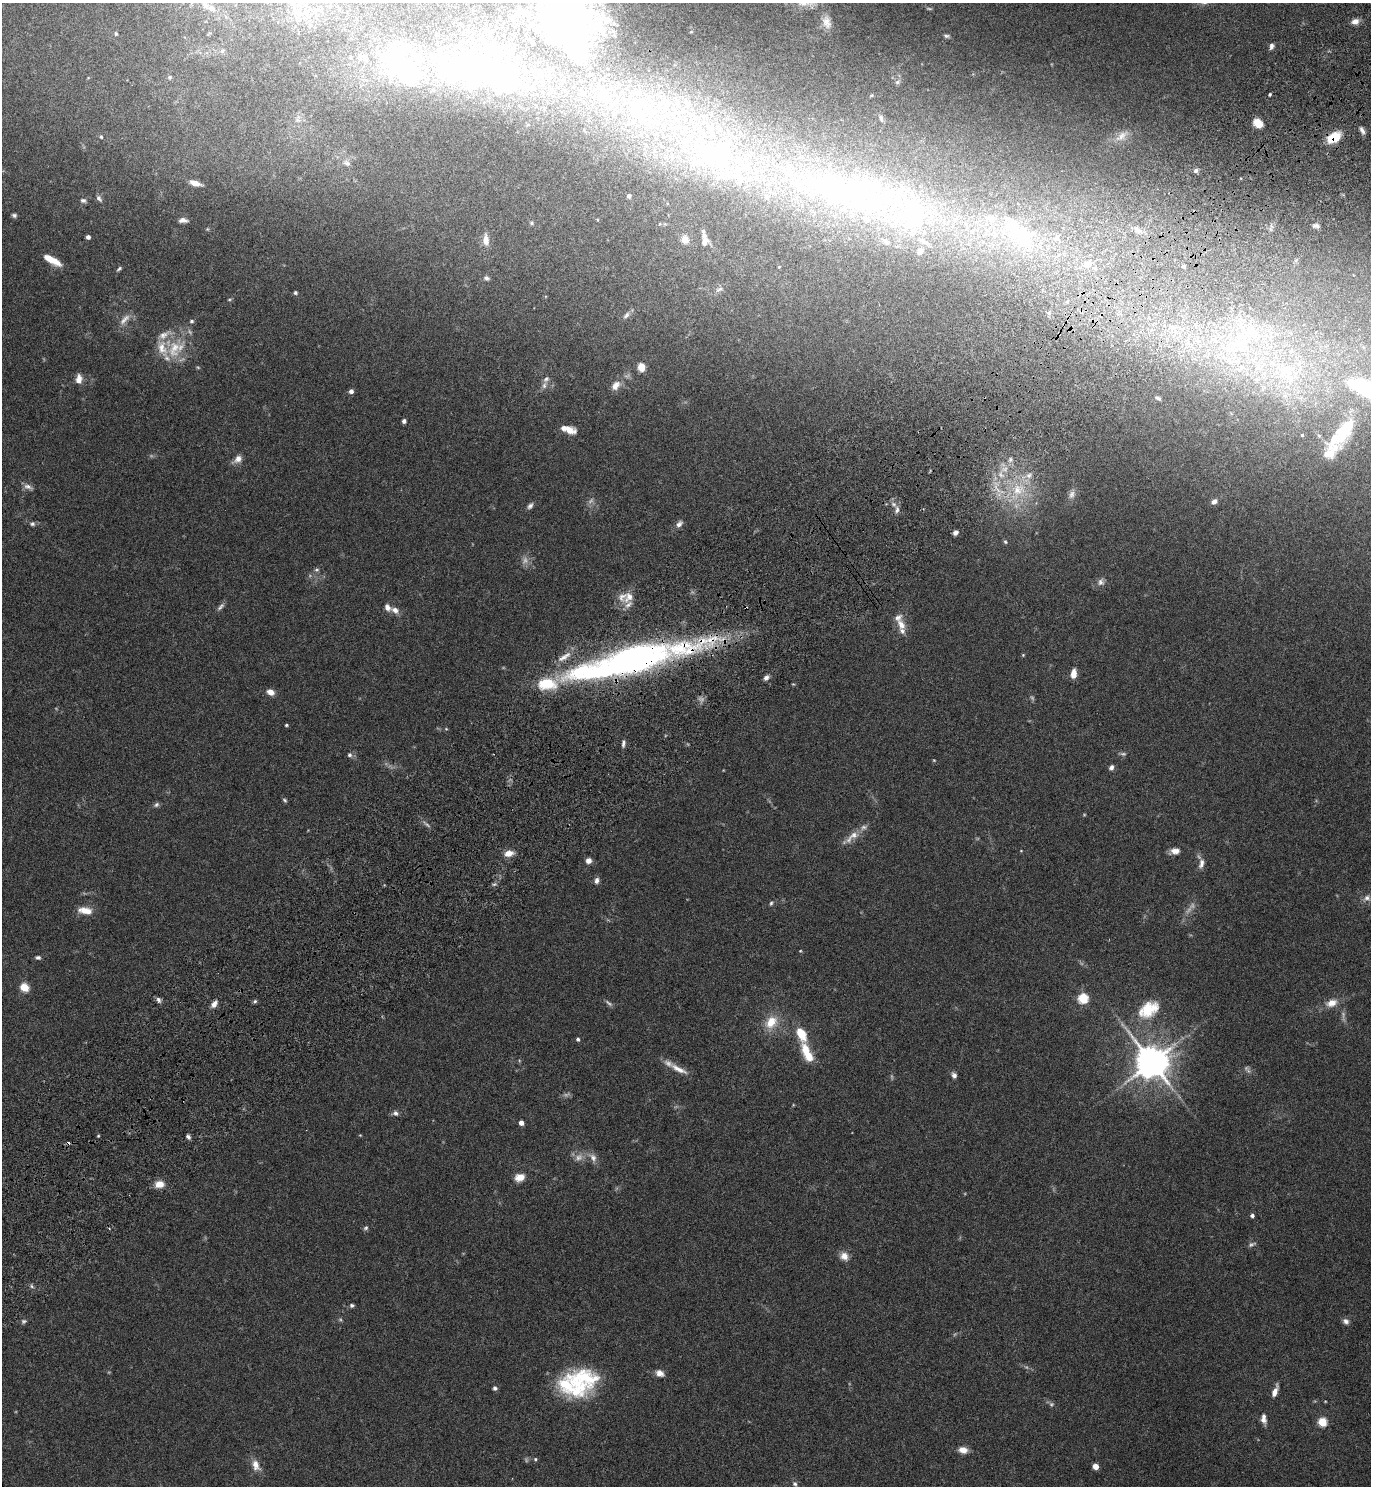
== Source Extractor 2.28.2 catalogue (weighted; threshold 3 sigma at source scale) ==
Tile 10 of 4 x 4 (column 2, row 3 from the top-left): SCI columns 1568-2936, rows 1535-3018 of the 6011 x 6034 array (HDU 1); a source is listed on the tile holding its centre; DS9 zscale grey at full resolution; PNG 1373 x 1488 px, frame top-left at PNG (2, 3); no overlay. Shown black and unused: <1% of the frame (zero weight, under 4 of 7 exposures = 3% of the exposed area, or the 3 px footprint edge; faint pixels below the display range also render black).
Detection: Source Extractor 2.28.2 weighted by HDU 2 'WHT'; one run over the whole footprint, this tile lists its part. Background 0.0574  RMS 0.0042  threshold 0.0173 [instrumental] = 3 sigma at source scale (4.09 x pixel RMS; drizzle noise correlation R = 1.36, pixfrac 0.8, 0.05/0.05 arcsec/px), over >= 5 px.
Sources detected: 230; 18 too faint to see at this stretch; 13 inside a brighter object's white glare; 1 cosmic-ray / hot-pixel residue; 1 long thin detection or spike segment (spike, bleed or trail) — not listed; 41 inside a brighter listed object's ellipse — not listed separately; the other 156 listed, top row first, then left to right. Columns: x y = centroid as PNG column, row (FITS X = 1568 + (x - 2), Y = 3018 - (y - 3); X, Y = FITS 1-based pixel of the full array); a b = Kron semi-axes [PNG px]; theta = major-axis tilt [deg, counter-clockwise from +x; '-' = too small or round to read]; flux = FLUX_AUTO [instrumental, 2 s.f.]
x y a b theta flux
211 8 15 10 -31 4.5
299 13 36 11 12 12
1355 21 9 7 19 2.4
826 22 22 13 -76 6.1
567 30 68 44 -62 130
116 34 4 4 - 0.52
946 36 7 4 -8 0.8
1272 46 8 5 77 1.3
222 51 8 6 56 1.2
392 60 47 28 -67 27
469 64 74 66 -46 83
170 77 6 5 - 0.62
897 82 8 5 27 0.81
1270 94 3 3 - 0.61
642 117 62 48 -33 98
881 118 8 5 -66 1.1
1258 123 8 6 -42 7.3
528 125 5 3 - 0.39
1362 130 9 5 -61 1.5
1122 136 22 9 40 3.9
101 137 5 4 - 0.5
1334 138 16 10 29 9.5
347 163 11 7 -31 1.6
1196 170 6 6 - 0.97
195 183 13 5 -18 3.1
850 192 227 65 -11 330
629 196 4 4 - 1.4
99 198 10 6 -53 1.1
83 200 8 6 -11 1
14 215 6 5 - 0.82
183 220 10 5 -2 1.8
532 223 6 5 - 0.69
1316 226 8 5 -3 1.2
1138 230 12 6 -31 2.1
703 231 4 4 - 0.46
88 237 4 4 - 1.5
486 240 13 7 -85 3.7
685 240 8 8 - 3.2
704 242 10 7 64 2.1
52 260 19 6 -29 6.3
1087 264 12 8 19 2.9
1184 266 3 3 - 0.75
779 267 4 2 - 0.28
119 269 7 4 34 0.69
486 278 8 5 -16 1
719 289 12 6 24 1.5
295 293 5 5 - 0.67
229 299 6 3 19 0.44
1067 301 6 4 19 0.53
1049 313 6 6 - 0.79
626 315 12 5 45 1.3
124 319 19 7 48 2.7
192 321 5 5 - 0.67
1173 327 7 7 - 2
1212 339 10 4 13 1.3
1242 346 22 19 67 16
174 349 27 18 78 13
641 367 7 6 - 4.7
1285 370 23 18 49 12
79 379 10 7 84 3.4
544 385 9 6 79 1.4
616 385 13 9 53 3
351 391 5 5 - 1.5
1158 398 7 4 -31 0.72
404 421 4 4 - 1.1
569 429 16 8 -21 4.5
1344 430 45 17 55 20
1302 435 4 4 - 0.4
238 459 12 8 39 2.6
1010 459 8 6 88 1.2
1001 475 9 5 -54 1.6
1029 475 9 8 - 2.2
28 487 13 7 -18 1.8
1018 490 21 16 -6 13
1072 494 12 8 67 2.1
1214 501 7 6 - 1.6
530 506 9 6 50 1.3
897 510 11 5 79 1.7
32 524 8 6 -4 1
679 524 11 7 48 1.6
955 533 5 4 - 1.5
1005 542 6 4 -45 0.59
317 570 7 4 -5 0.69
1101 582 10 8 83 1.6
629 597 14 11 54 4.3
395 610 9 7 -37 2.4
901 624 17 10 -63 3.9
1023 655 4 4 - 0.39
634 656 56 30 8 100
564 657 23 7 32 3.9
1073 674 10 6 82 3.7
766 678 7 5 42 1.4
547 684 20 12 0 16
270 692 9 7 -28 2.6
286 725 4 3 - 0.54
446 729 5 3 - 0.36
623 744 9 4 81 1.1
349 755 6 6 - 1
934 760 4 4 - 0.35
1111 767 6 5 - 1.3
285 800 6 4 -41 0.65
156 805 8 6 34 0.94
854 835 18 9 26 4.3
1175 851 11 7 8 2.8
509 853 10 7 13 3.5
588 861 6 6 - 2.3
1201 864 14 7 75 2.1
597 881 8 6 75 1.4
494 884 6 4 18 0.68
1367 898 9 8 - 1.7
771 903 6 4 72 0.63
84 911 15 9 -7 4.7
800 951 4 3 - 0.32
38 957 6 4 -14 0.86
24 987 5 5 - 17
1083 998 5 5 - 28
158 1000 8 5 -64 1.3
255 1001 5 5 - 0.67
1332 1003 14 9 19 4.3
214 1004 10 6 57 2
1148 1009 31 19 31 14
771 1022 18 13 52 7.8
801 1034 20 10 -68 8.9
578 1039 4 4 - 0.81
809 1056 13 11 -56 5.5
1152 1062 11 10 - 800
678 1069 29 7 -29 4.6
1248 1071 8 6 -66 1.1
954 1075 7 5 -63 1.5
396 1113 7 6 - 1.3
521 1123 4 4 - 2.7
98 1136 3 3 - 0.4
188 1137 6 4 -58 1
579 1157 13 9 29 2.8
593 1158 13 8 -57 2.4
520 1177 11 8 19 4.2
159 1184 11 9 10 3.5
1252 1216 4 4 - 1.2
366 1228 7 5 36 0.77
844 1256 10 9 - 3.1
31 1286 6 4 -87 0.68
352 1305 5 5 - 0.75
24 1321 6 6 - 0.79
1346 1321 9 7 -35 1.5
660 1373 10 8 -23 2.3
583 1379 47 25 -3 29
495 1388 5 5 - 0.92
1275 1391 13 5 70 2.7
1051 1404 7 6 - 0.83
1264 1419 12 6 -84 2.2
1322 1422 5 5 - 20
963 1450 9 6 -10 4
535 1459 5 4 - 0.56
256 1465 17 10 -70 3.8
1095 1466 5 5 - 2.5
795 1484 8 6 -59 1.2
Overlapping masked pixels (flux is a lower limit): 2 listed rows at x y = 1334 138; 634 656
Isophote crosses this tile's border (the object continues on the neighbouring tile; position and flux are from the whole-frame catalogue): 2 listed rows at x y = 299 13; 567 30